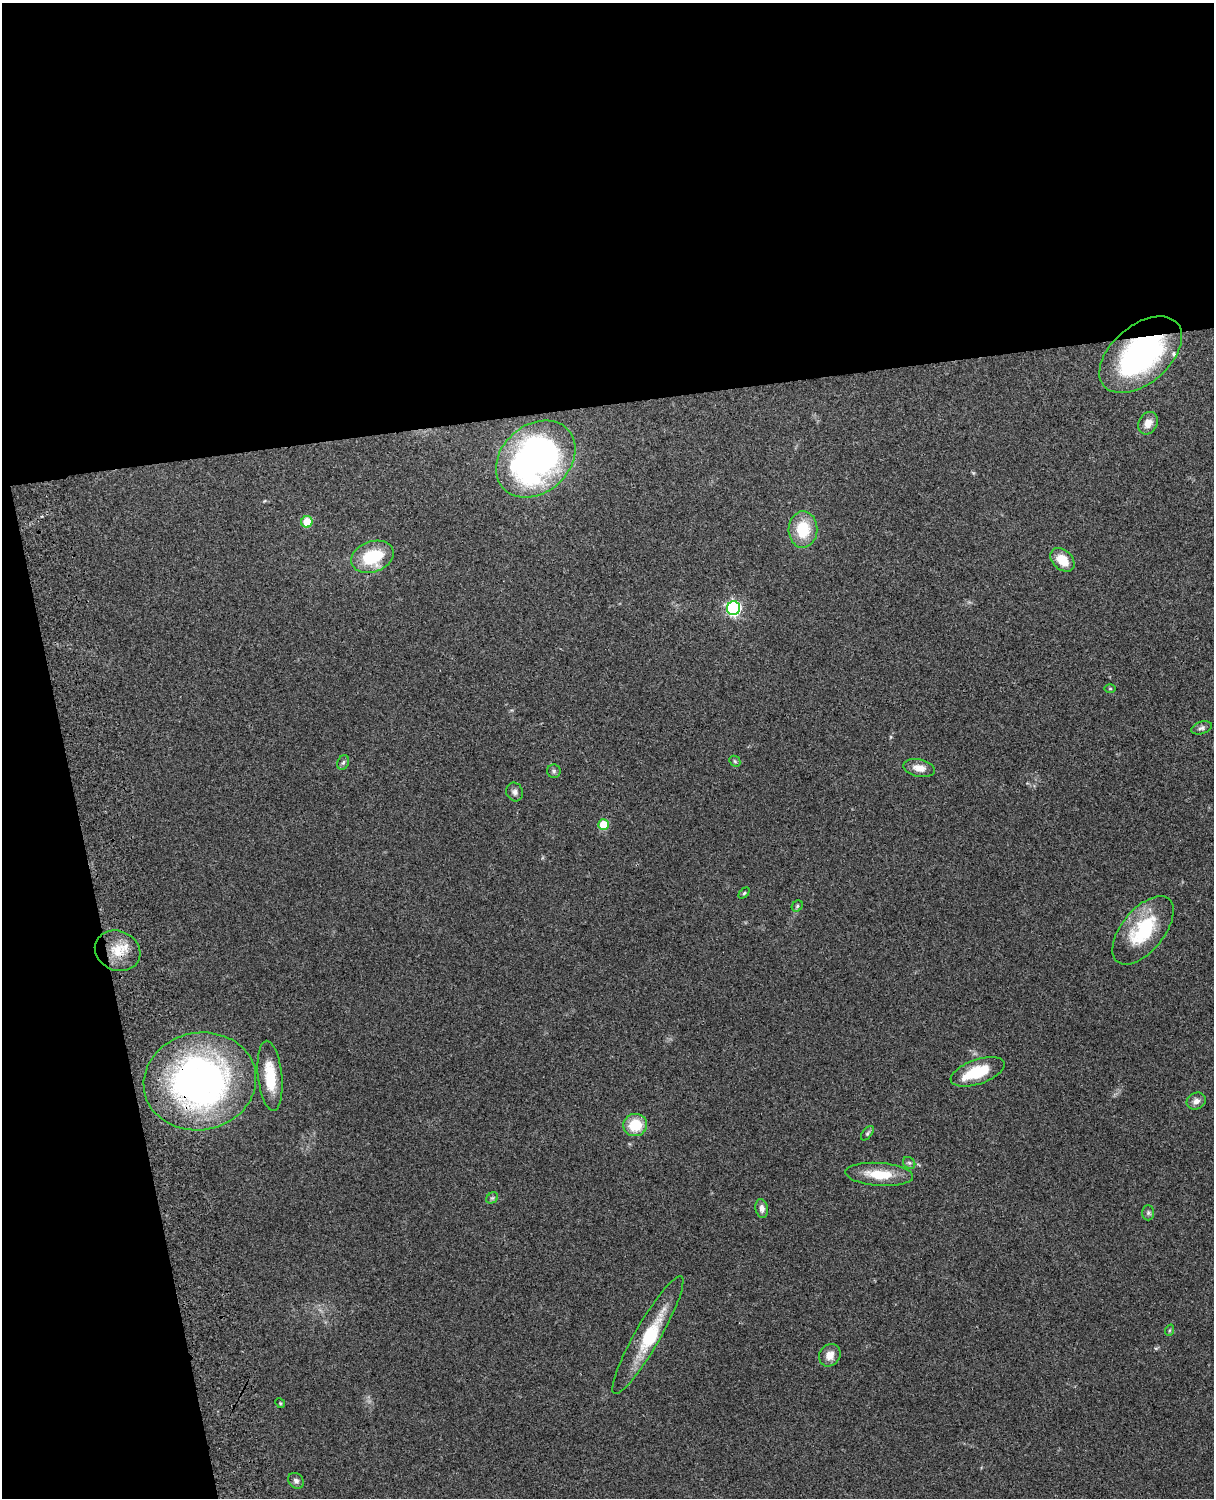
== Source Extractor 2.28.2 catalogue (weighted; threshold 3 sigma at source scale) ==
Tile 1 of 4 x 3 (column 1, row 1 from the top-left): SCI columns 119-1330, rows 3155-4650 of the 5089 x 4927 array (HDU 1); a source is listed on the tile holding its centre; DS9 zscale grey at full resolution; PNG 1216 x 1500 px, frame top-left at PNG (2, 3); each listed source drawn as its Kron ellipse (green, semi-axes under 4 px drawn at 4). Shown black and unused: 33% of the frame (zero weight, under 3 of 4 exposures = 6% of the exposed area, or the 3 px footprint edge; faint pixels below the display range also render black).
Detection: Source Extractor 2.28.2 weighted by HDU 2 'WHT'; one run over the whole footprint, this tile lists its part. Background 0.21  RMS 0.0082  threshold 0.037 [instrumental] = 3 sigma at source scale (4.5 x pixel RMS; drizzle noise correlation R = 1.50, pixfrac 1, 0.05/0.05 arcsec/px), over >= 5 px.
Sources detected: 39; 1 inside a brighter object's white glare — neither listed nor drawn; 2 inside a brighter listed object's ellipse — not listed separately; the other 36 listed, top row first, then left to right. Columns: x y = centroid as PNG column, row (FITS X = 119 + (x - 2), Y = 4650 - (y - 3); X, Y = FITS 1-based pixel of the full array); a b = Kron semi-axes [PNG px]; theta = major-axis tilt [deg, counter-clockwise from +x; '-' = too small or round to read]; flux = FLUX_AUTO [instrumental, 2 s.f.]
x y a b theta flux
1141 355 48 29 41 170
1148 423 12 9 61 8.1
536 459 44 33 41 280
307 522 6 5 - 23
803 529 18 14 88 30
372 557 22 15 19 40
1062 560 14 9 -41 16
733 608 7 6 - 180
1110 689 6 4 0 0.92
1202 728 11 6 17 2.6
735 761 6 5 - 1.2
343 762 7 5 68 1.9
919 768 16 8 -12 8
554 771 7 6 - 1.8
515 792 9 8 - 3.3
604 825 5 5 - 26
744 893 6 4 45 1.2
797 906 6 5 - 1.3
1143 930 41 21 51 53
118 951 23 19 -24 20
978 1072 28 12 19 28
270 1076 35 12 -84 27
200 1081 56 48 11 330
1196 1101 10 8 22 4.9
635 1125 12 11 - 24
867 1133 8 4 52 1.5
909 1163 6 5 - 1.7
879 1174 34 11 -4 23
492 1198 6 5 - 1.6
762 1209 9 6 -77 4.5
1148 1213 7 6 - 2
1170 1330 6 3 70 1
648 1335 67 12 60 40
830 1355 12 10 55 7.8
280 1403 5 4 - 1
296 1481 9 7 -43 2.8
Overlapping masked pixels (flux is a lower limit): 2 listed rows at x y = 1141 355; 200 1081